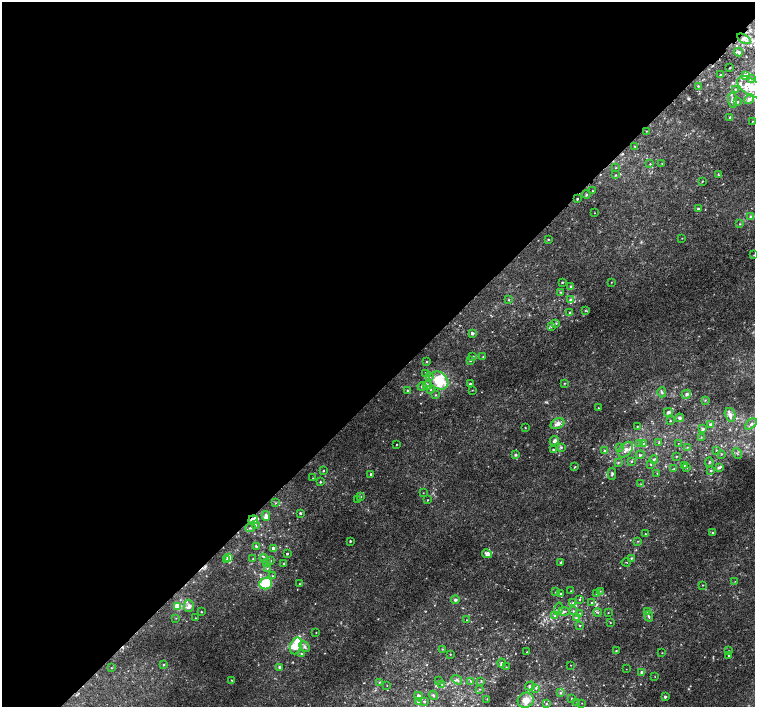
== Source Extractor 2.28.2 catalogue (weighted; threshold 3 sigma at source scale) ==
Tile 5 of 4 x 4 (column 1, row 2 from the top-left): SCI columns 48-1553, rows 3088-4496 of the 6113 x 6109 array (HDU 1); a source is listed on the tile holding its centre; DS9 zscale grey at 2 x 2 block average (1 PNG px = mean of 2 x 2 image px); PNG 757 x 709 px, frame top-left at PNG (2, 2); each listed source drawn as its Kron ellipse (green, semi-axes under 4 px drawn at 4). Shown black and unused: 55% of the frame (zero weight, under 2 of 3 exposures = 3% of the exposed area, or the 3 px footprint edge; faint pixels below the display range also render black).
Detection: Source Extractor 2.28.2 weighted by HDU 2 'WHT'; one run over the whole footprint, this tile lists its part. Background 0.00523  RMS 0.0029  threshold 0.0132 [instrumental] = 3 sigma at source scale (4.5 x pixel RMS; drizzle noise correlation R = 1.50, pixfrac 1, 0.0396/0.0396 arcsec/px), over >= 5 px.
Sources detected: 239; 4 cosmic-ray / hot-pixel residue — neither listed nor drawn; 1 coinciding with a brighter row at this scale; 21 inside a brighter listed object's ellipse — not listed separately; the other 213 listed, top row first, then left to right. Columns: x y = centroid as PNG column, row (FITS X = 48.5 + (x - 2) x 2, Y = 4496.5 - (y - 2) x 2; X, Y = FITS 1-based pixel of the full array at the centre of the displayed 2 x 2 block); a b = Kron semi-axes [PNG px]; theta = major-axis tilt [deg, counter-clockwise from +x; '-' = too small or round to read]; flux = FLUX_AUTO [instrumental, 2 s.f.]
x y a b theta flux
744 39 7 4 -30 2.8
738 52 4 3 - 1.4
730 68 2 2 - 1.1
720 75 3 2 - 0.45
745 76 4 3 - 2.5
752 79 3 3 - 0.69
698 86 3 2 - 0.53
751 87 15 8 -36 14
735 89 3 2 - 0.52
749 99 5 4 - 2.2
733 100 7 4 -87 2.5
738 102 3 2 - 0.54
730 117 3 2 - 0.82
752 121 3 2 - 0.25
646 131 2 2 - 0.27
634 146 3 2 - 0.43
662 163 3 2 - 0.37
650 164 3 2 - 0.44
616 168 3 2 - 0.35
615 175 3 2 - 0.48
719 175 4 3 - 0.59
702 181 2 2 - 0.47
592 191 2 2 - 0.27
586 195 4 3 - 0.67
577 199 2 2 - 2.1
698 209 2 2 - 0.79
594 213 2 2 - 0.25
751 217 4 3 - 1.4
740 224 3 2 - 0.39
682 238 2 2 - 0.22
548 239 2 2 - 0.47
754 255 2 2 - 0.23
562 282 2 2 - 0.62
611 282 3 2 - 0.28
571 287 3 3 - 1.4
561 292 4 2 - 0.53
508 300 3 2 - 0.34
571 300 4 4 - 1.7
585 310 3 2 - 0.53
570 312 3 2 - 0.52
556 323 3 3 - 0.57
551 326 3 3 - 0.94
472 333 2 2 - 2.3
473 356 3 2 - 0.38
483 357 2 2 - 0.37
470 360 2 2 - 0.92
427 362 3 3 - 0.59
426 373 4 3 - 0.77
429 377 3 3 - 0.88
439 381 10 8 -39 23
564 383 3 2 - 0.39
470 384 2 2 - 0.74
427 385 4 4 - 1.8
422 386 4 3 - 1.1
431 389 3 2 - 0.39
407 390 3 2 - 0.66
472 390 2 2 - 0.24
662 392 5 3 - 0.93
686 394 5 4 - 1.6
436 395 3 3 - 0.55
705 400 3 2 - 0.48
598 408 2 2 - 0.27
668 412 5 4 - 1.4
730 415 7 5 -76 3
680 418 4 4 - 1.4
670 421 3 2 - 0.47
558 424 7 5 27 3.9
751 424 7 4 42 1.7
711 425 4 3 - 1.7
637 426 2 2 - 0.29
525 428 2 2 - 0.35
703 429 4 4 - 1.2
701 437 3 2 - 0.45
554 441 5 3 - 1.8
659 442 4 2 - 0.47
640 443 4 3 - 0.68
643 443 4 3 - 0.76
678 443 2 2 - 0.17
396 444 2 2 - 0.35
561 447 4 3 - 0.88
620 447 3 2 - 0.42
687 447 2 2 - 0.35
553 449 2 2 - 0.63
626 450 9 5 49 3.2
716 450 3 2 - 0.33
605 451 4 3 - 0.97
721 454 3 2 - 0.39
737 454 6 2 -49 0.55
515 455 3 3 - 0.91
640 455 4 3 - 0.85
677 456 3 2 - 0.33
654 459 4 2 - 0.64
631 461 3 3 - 0.76
709 462 4 2 - 0.69
618 463 3 3 - 0.63
650 464 3 2 - 0.3
684 465 3 2 - 0.29
575 467 4 2 - 0.51
719 467 4 3 - 1
687 468 2 2 - 0.3
674 469 3 2 - 0.32
323 471 3 3 - 0.56
711 471 3 3 - 0.57
657 473 3 2 - 0.25
371 474 2 2 - 1.4
612 474 6 3 88 1
313 478 2 2 - 0.22
320 482 3 3 - 0.62
641 484 3 2 - 0.4
423 493 2 2 - 0.21
361 497 2 2 - 0.33
357 499 3 2 - 0.35
428 500 2 2 - 0.39
276 503 3 2 - 0.35
300 513 2 2 - 0.93
266 516 5 3 - 3.1
253 520 5 4 - 7
255 525 4 3 - 0.82
250 528 5 3 - 1
713 533 3 2 - 0.82
645 534 2 2 - 0.36
350 541 2 2 - 0.72
638 541 3 2 - 0.41
256 546 3 2 - 0.93
274 548 2 2 - 5.5
287 554 2 2 - 0.89
487 554 5 4 - 3.1
228 557 4 3 - 3.9
253 558 2 2 - 0.21
264 558 4 3 - 0.85
631 558 3 2 - 0.59
227 560 3 2 - 0.64
270 561 3 3 - 0.59
266 562 3 2 - 0.46
561 562 3 3 - 0.66
626 562 4 2 - 0.31
284 563 2 2 - 0.81
267 568 4 2 - 0.55
272 576 3 3 - 0.55
735 581 2 2 - 0.21
266 583 6 5 - 22
299 584 2 2 - 0.34
703 585 2 2 - 0.34
571 591 2 2 - 0.23
600 591 4 3 - 0.68
555 592 2 2 - 0.31
561 593 3 2 - 0.66
596 593 3 3 - 0.64
579 599 3 3 - 0.58
455 600 4 3 - 1.3
592 602 4 3 - 0.62
573 603 3 3 - 0.79
178 606 3 3 - 28
189 606 6 5 - 3.1
559 609 6 4 77 1.5
564 611 5 4 - 1.7
573 611 3 3 - 0.74
647 611 3 3 - 0.57
201 612 2 2 - 0.42
597 612 4 2 - 0.49
579 613 3 2 - 0.47
608 613 2 2 - 0.27
555 616 3 3 - 0.78
649 616 5 3 - 0.97
176 618 2 2 - 0.35
196 618 2 2 - 0.35
576 618 4 3 - 0.6
467 620 2 2 - 0.31
610 623 2 2 - 0.31
580 625 2 2 - 0.6
316 633 2 2 - 0.27
296 646 9 5 67 11
304 647 6 4 -50 1.8
442 649 3 2 - 0.34
616 651 2 2 - 0.51
728 651 3 2 - 0.33
527 652 2 2 - 0.34
662 653 2 2 - 0.24
301 654 3 3 - 0.76
450 654 2 2 - 0.32
729 655 3 3 - 0.62
501 663 4 3 - 1.3
164 665 3 3 - 0.56
571 665 2 2 - 0.24
280 667 3 2 - 2.3
506 667 3 2 - 0.27
111 668 2 2 - 0.3
626 669 2 2 - 0.17
642 672 3 2 - 2.8
655 677 2 2 - 0.19
232 680 2 2 - 0.41
457 680 5 4 - 1.4
439 681 3 3 - 0.51
471 681 4 3 - 0.98
481 681 3 2 - 0.4
379 682 3 2 - 0.42
442 684 3 3 - 0.64
387 686 2 2 - 0.29
530 686 5 4 - 1.6
536 688 3 3 - 0.78
480 689 3 2 - 0.32
561 693 4 3 - 0.99
433 695 4 3 - 1.1
418 696 4 3 - 3.6
665 697 3 3 - 1.1
571 698 2 2 - 0.35
487 699 2 2 - 0.38
526 700 8 7 - 6.9
424 701 4 3 - 0.87
419 702 3 3 - 2.3
577 703 2 2 - 0.25
582 703 2 2 - 0.21
546 704 3 3 - 0.47
Overlapping masked pixels (flux is a lower limit): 2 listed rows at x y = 744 39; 253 520
Isophote crosses this tile's border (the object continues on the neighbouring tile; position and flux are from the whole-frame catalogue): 3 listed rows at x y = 751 87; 751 217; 751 424
Diffuse or blended objects may show on this block-average render without a row.